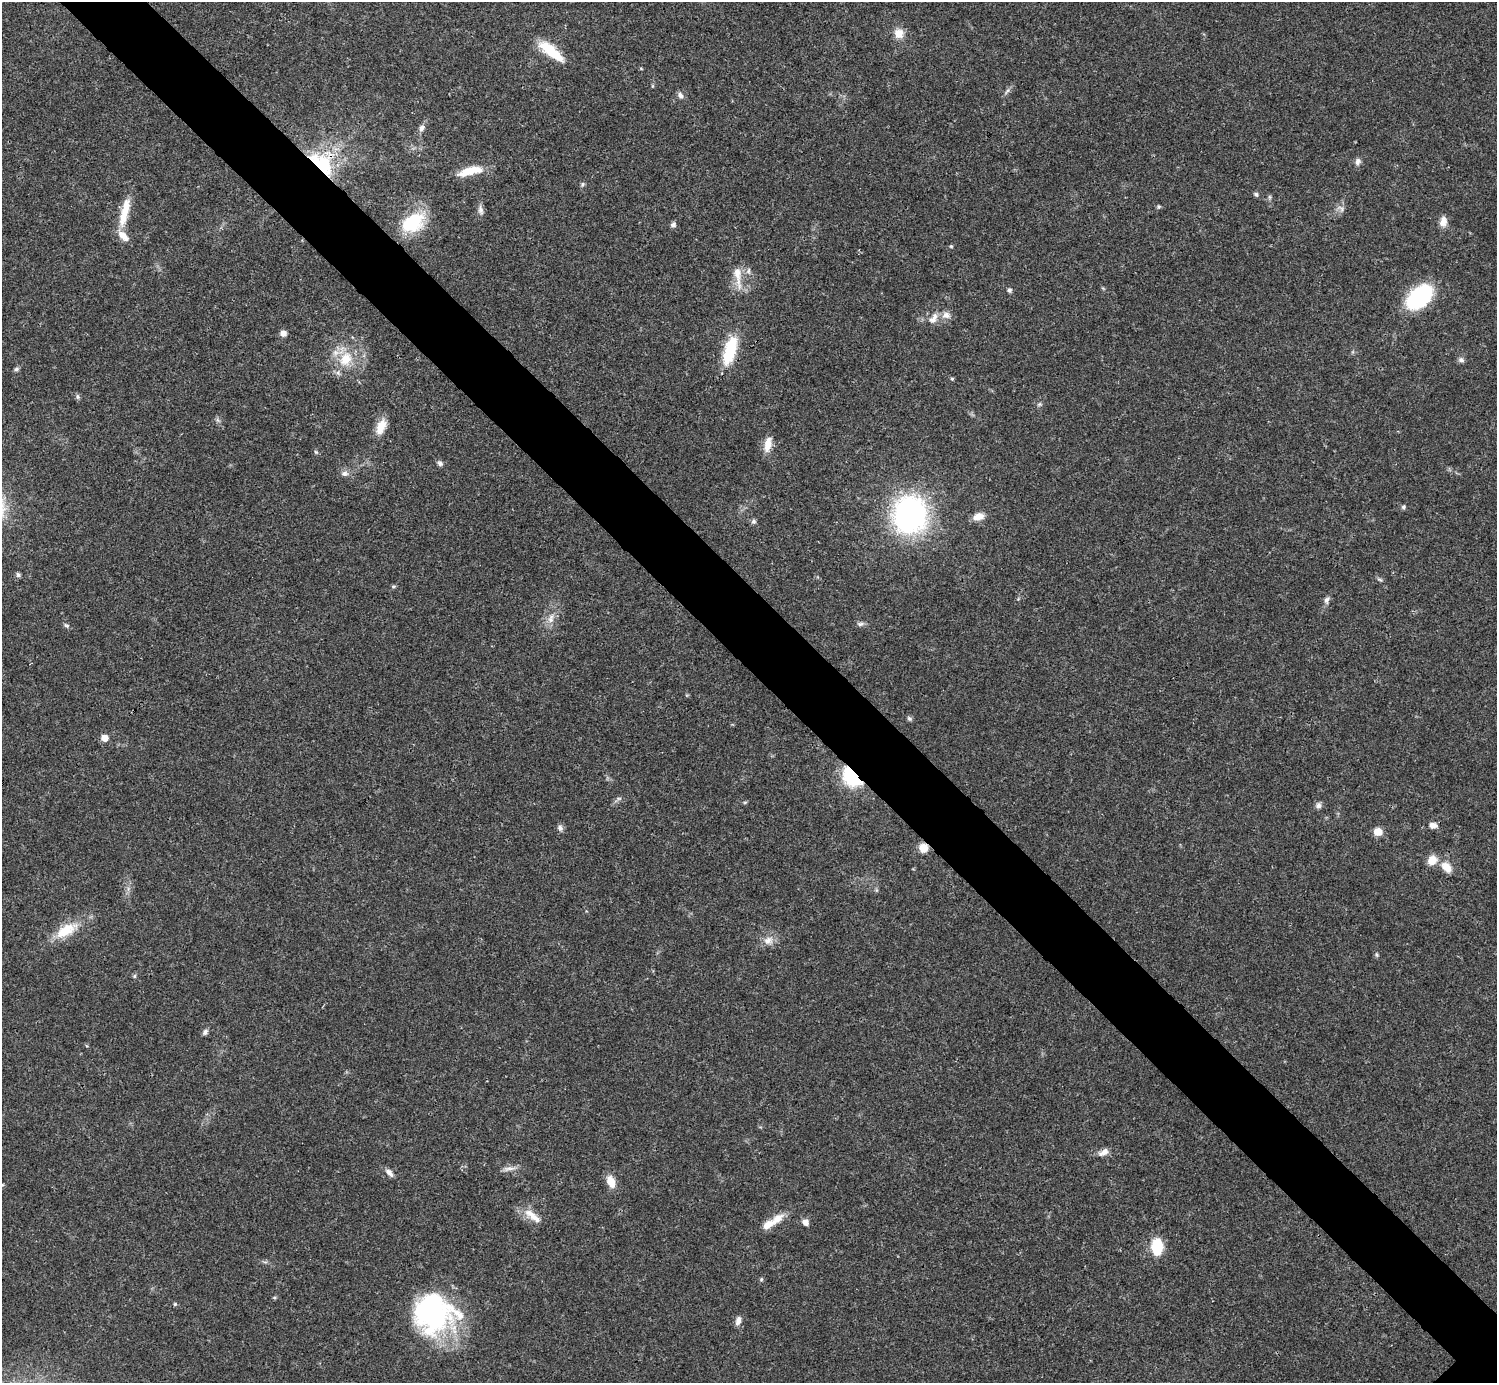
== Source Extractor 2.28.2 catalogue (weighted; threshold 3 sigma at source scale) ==
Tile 11 of 4 x 4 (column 3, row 3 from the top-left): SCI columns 2990-4484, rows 1539-2919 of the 5981 x 5981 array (HDU 1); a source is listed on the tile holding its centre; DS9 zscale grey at full resolution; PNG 1499 x 1385 px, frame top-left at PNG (2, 2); no overlay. Shown black and unused: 6% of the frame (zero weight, under 3 of 4 exposures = <1% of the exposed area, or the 3 px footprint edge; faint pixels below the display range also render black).
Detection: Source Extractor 2.28.2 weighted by HDU 2 'WHT'; one run over the whole footprint, this tile lists its part. Background 0.0209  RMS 0.0022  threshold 0.00989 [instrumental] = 3 sigma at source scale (4.5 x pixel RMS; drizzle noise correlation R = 1.50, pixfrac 1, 0.05/0.05 arcsec/px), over >= 5 px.
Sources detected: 81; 2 inside a brighter listed object's ellipse — not listed separately; the other 79 listed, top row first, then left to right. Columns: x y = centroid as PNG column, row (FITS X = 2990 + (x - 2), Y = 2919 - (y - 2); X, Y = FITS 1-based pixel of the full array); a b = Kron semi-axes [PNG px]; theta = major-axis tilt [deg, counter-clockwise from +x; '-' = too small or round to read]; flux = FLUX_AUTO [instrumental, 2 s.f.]
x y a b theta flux
899 33 11 11 - 2.4
551 51 35 11 -39 7
652 86 6 3 71 0.24
1007 91 10 4 55 0.57
680 95 9 6 -70 0.88
421 128 9 7 65 0.88
1358 161 9 7 77 0.83
322 163 33 20 -43 16
470 171 33 9 15 4.8
583 184 7 5 73 0.39
1256 194 7 5 -38 0.47
1270 197 6 4 -89 0.37
1158 207 6 5 - 0.34
1341 208 11 5 -48 0.72
480 210 14 6 -74 0.93
125 212 42 10 77 5
1443 221 13 8 81 1.7
413 223 28 19 36 12
673 225 7 6 - 0.65
951 246 5 4 - 0.25
748 271 9 6 72 0.7
738 276 37 9 -82 3.7
1009 290 5 5 - 0.57
1419 297 31 18 44 18
946 315 12 10 6 1.5
933 318 17 9 59 1.8
283 333 7 6 - 1.2
730 351 35 13 73 9.5
346 359 22 16 61 6.3
1461 360 8 6 -13 0.68
16 369 7 5 20 0.48
952 379 5 4 - 0.29
78 397 6 5 - 0.43
1039 404 7 5 30 0.38
381 426 19 10 68 3.2
768 444 19 8 79 2.5
316 452 6 4 -71 0.28
440 463 8 6 -46 0.59
344 473 10 7 5 0.95
1403 507 6 5 - 0.38
910 515 30 27 81 58
979 516 14 9 12 2.1
754 521 7 6 - 0.52
18 575 7 5 -75 0.5
1380 579 9 3 -21 0.34
393 586 7 3 8 0.29
1327 600 9 6 79 0.77
551 618 14 8 76 1.8
860 624 9 6 10 0.65
66 625 7 4 -36 0.4
909 719 7 6 - 0.44
104 738 6 5 - 2.5
852 777 15 10 -49 19
619 798 7 4 18 0.42
745 802 6 4 18 0.26
1318 806 8 7 - 0.76
1433 825 10 7 0 1.3
560 828 9 7 -55 0.71
1378 832 9 8 - 2.2
924 848 10 10 - 2.4
1432 860 12 10 42 2.5
1446 867 16 11 -48 2.5
66 930 33 15 30 6.4
768 941 13 11 -11 1.9
1376 955 7 3 -71 0.32
134 976 5 5 - 0.34
205 1032 8 5 54 0.61
1104 1152 14 7 29 1.4
508 1169 16 5 6 1.1
389 1173 12 6 -47 1.1
611 1182 14 8 -67 2.9
532 1216 28 9 -39 2.9
777 1219 21 10 38 2.9
805 1222 7 6 - 1.3
1157 1247 19 13 -87 5.8
761 1279 6 5 - 0.31
175 1304 5 4 - 0.28
433 1313 46 42 0 39
738 1321 12 7 75 1.1
Overlapping masked pixels (flux is a lower limit): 3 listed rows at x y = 322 163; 852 777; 924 848